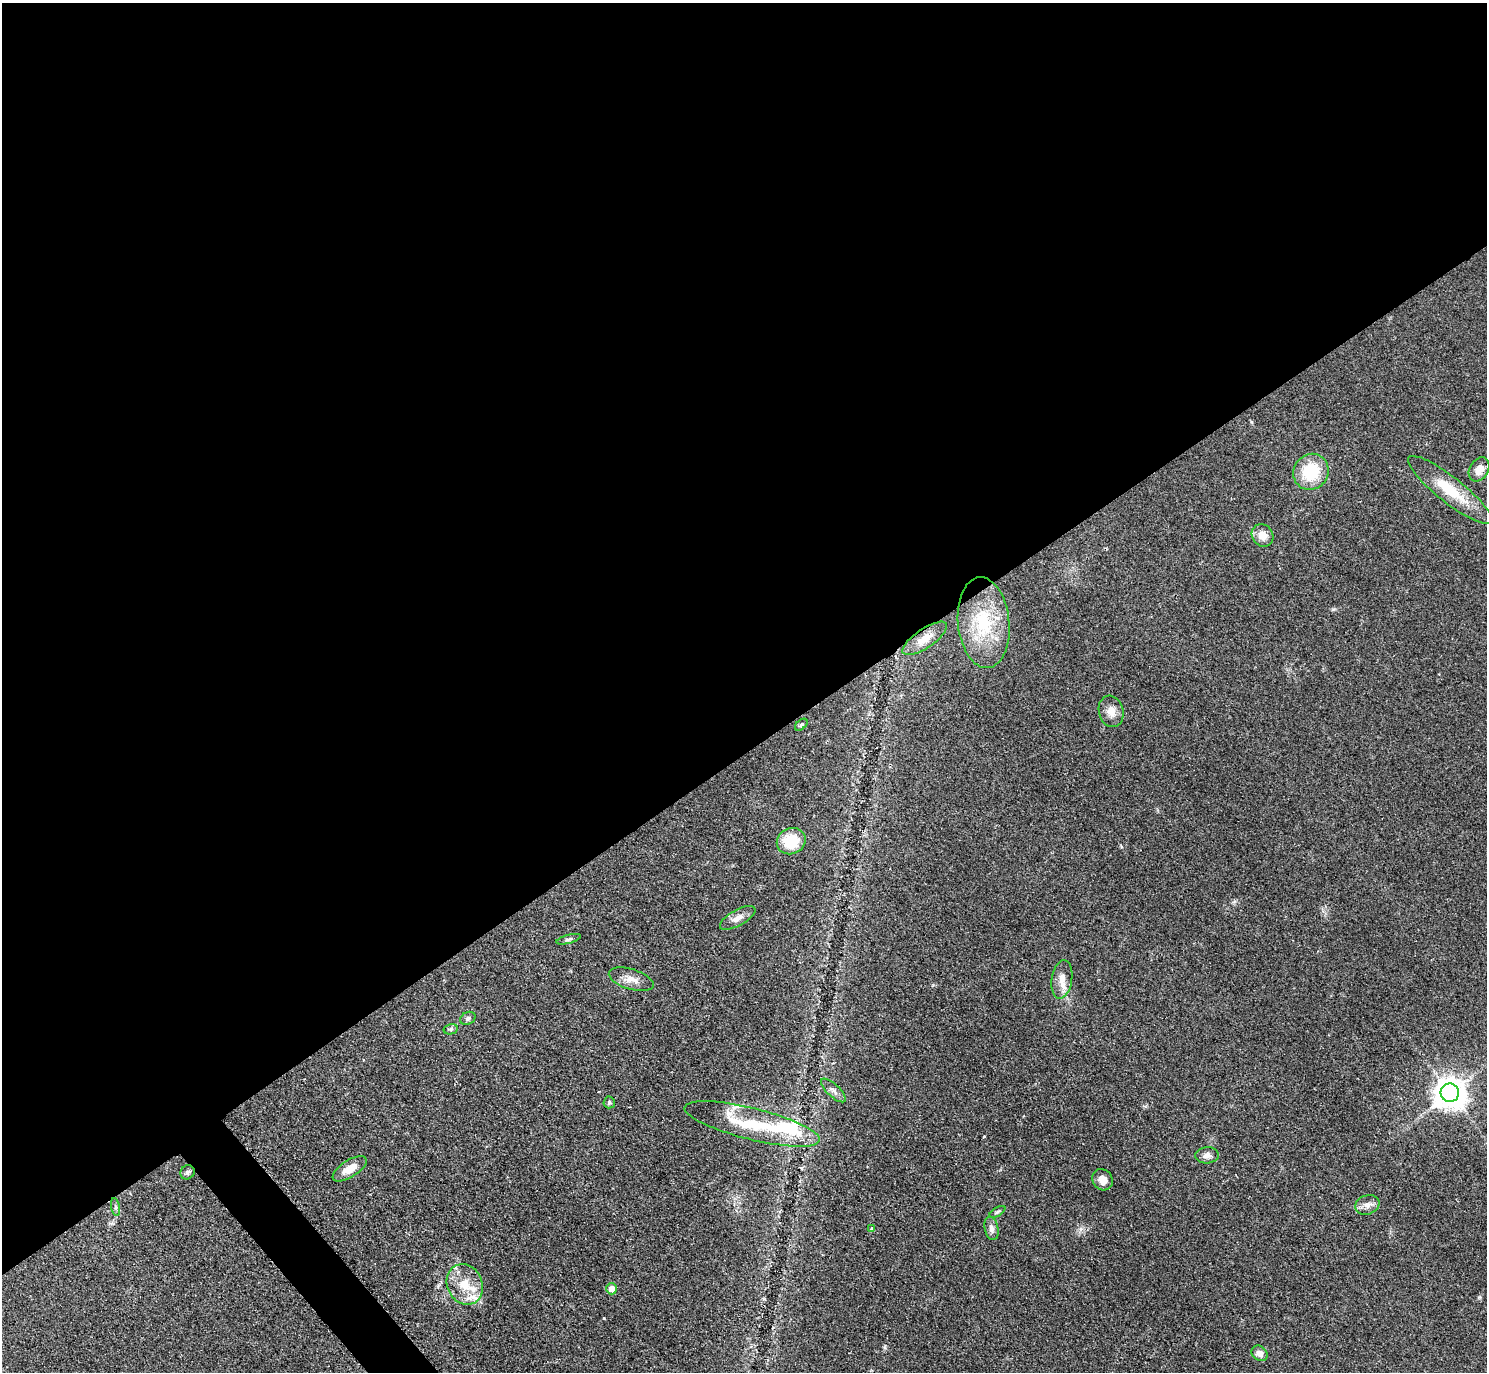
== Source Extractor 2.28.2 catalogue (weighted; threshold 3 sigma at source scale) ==
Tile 2 of 4 x 4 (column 2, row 1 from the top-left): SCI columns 1499-2983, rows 4283-5652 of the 5962 x 5959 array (HDU 1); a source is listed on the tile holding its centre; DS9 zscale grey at full resolution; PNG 1489 x 1374 px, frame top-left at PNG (2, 3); each listed source drawn as its Kron ellipse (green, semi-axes under 4 px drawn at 4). Shown black and unused: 56% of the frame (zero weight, under 2 of 3 exposures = <1% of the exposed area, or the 3 px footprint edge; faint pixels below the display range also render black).
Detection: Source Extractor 2.28.2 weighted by HDU 2 'WHT'; one run over the whole footprint, this tile lists its part. Background 0.0783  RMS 0.0078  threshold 0.0353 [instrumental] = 3 sigma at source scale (4.5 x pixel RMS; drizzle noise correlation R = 1.50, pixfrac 1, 0.05/0.05 arcsec/px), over >= 5 px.
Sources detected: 36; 5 inside a brighter listed object's ellipse — not listed separately; the other 31 listed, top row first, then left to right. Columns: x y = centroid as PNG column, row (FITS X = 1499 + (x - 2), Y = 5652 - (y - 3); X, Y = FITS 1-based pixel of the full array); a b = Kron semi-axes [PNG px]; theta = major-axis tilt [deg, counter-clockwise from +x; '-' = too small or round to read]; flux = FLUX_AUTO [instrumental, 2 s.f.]
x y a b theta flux
1479 469 13 9 58 7.3
1311 472 18 17 - 35
1450 490 52 13 -38 30
1263 535 12 10 -55 8.7
984 623 45 25 -84 47
925 638 26 9 34 11
1111 711 16 12 -74 7.6
801 725 7 4 40 1.4
791 841 14 13 - 25
738 918 20 8 29 6
569 939 12 4 15 1.9
631 979 23 10 -17 7.9
1062 979 19 10 81 8.4
468 1018 8 6 27 2.2
451 1029 7 5 13 1.6
833 1090 16 6 -43 3.6
1450 1093 9 9 - 1300
609 1102 6 5 - 1.5
752 1124 69 16 -14 49
1207 1155 11 8 4 4
350 1169 19 8 32 9.8
187 1172 7 6 - 2.2
1102 1180 11 9 -56 6.2
1367 1205 12 9 19 4.9
115 1207 9 3 -79 1.6
997 1212 9 4 32 1.5
872 1228 3 3 - 1.9
992 1228 12 7 -78 3.8
465 1284 21 17 -65 20
611 1289 6 5 - 6.6
1260 1353 8 7 - 4.7
Overlapping masked pixels (flux is a lower limit): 1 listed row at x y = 925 638